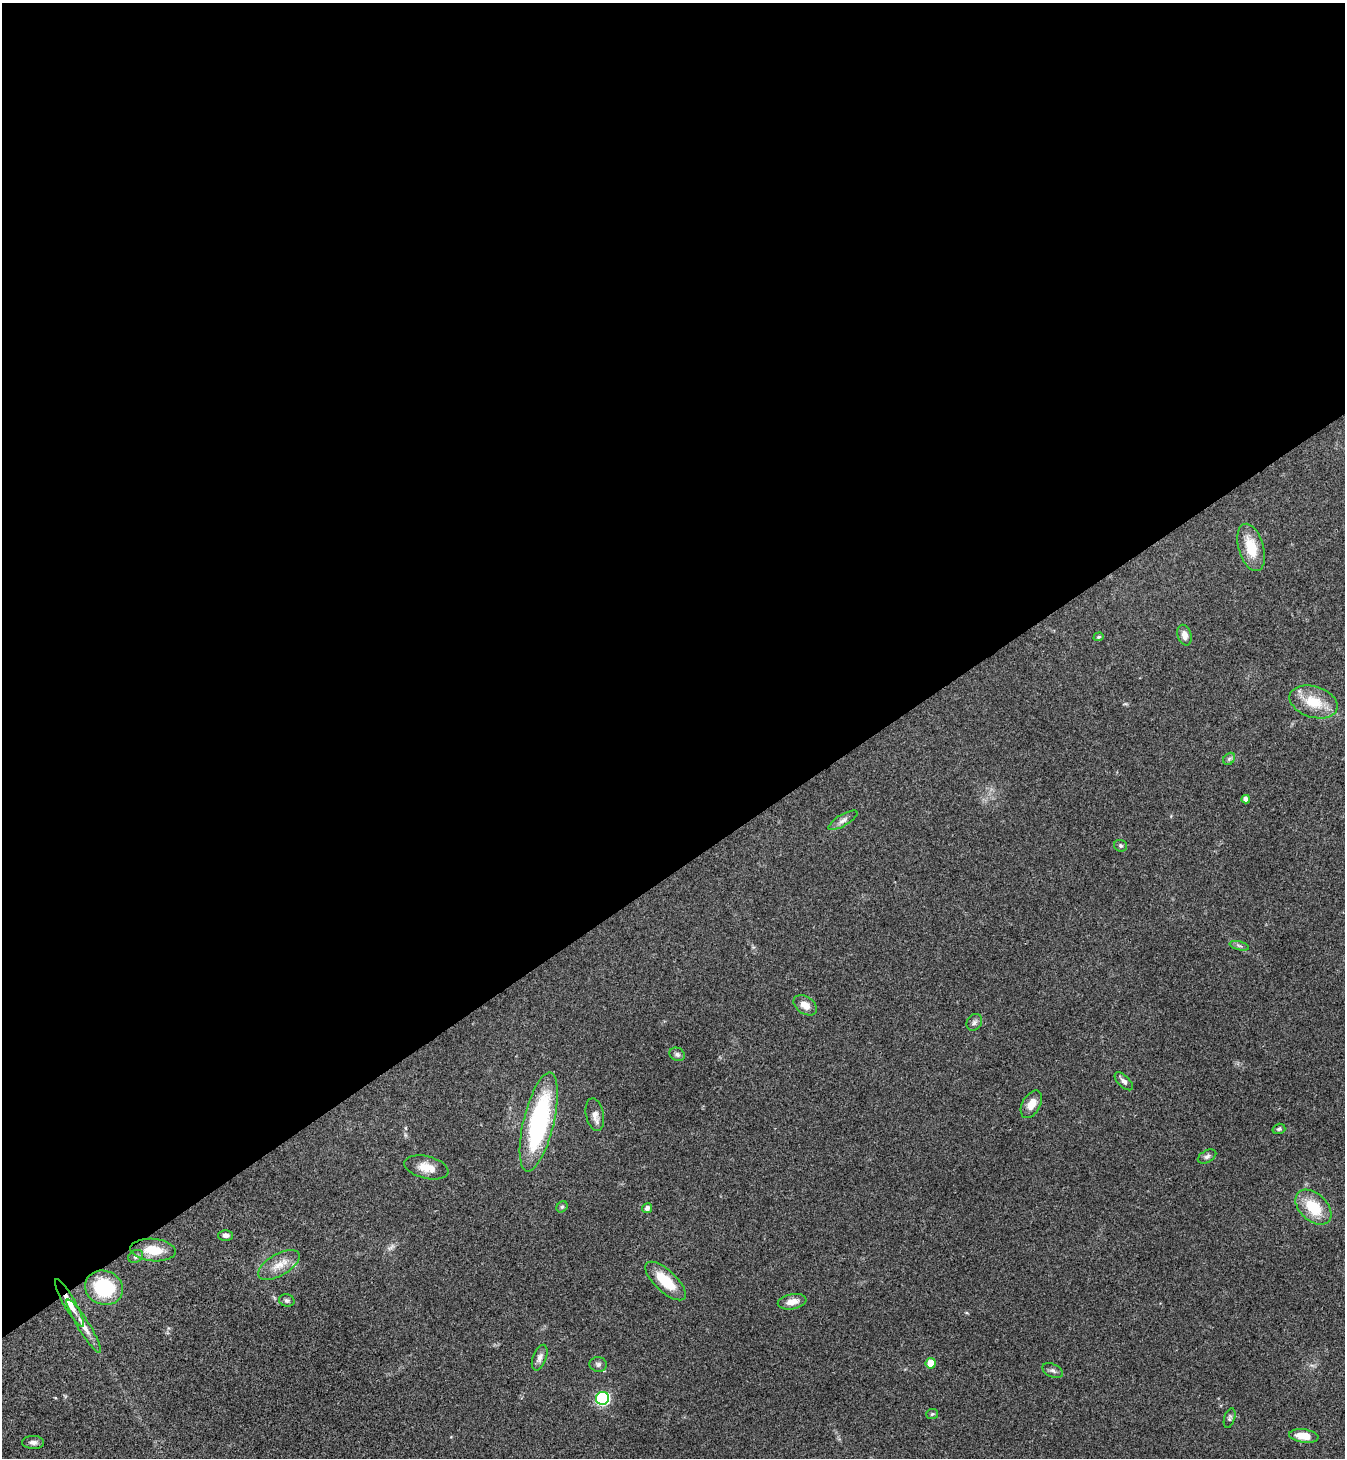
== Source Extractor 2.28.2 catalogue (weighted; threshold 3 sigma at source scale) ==
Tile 2 of 4 x 4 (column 2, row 1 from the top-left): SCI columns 1639-2981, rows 4372-5827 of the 5825 x 5833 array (HDU 1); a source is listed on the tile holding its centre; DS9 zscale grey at full resolution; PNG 1347 x 1460 px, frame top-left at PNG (2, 3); each listed source drawn as its Kron ellipse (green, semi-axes under 4 px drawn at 4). Shown black and unused: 60% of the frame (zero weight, under 3 of 4 exposures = <1% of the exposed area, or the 3 px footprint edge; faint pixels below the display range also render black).
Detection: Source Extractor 2.28.2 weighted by HDU 2 'WHT'; one run over the whole footprint, this tile lists its part. Background 0.062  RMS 0.0053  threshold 0.024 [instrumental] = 3 sigma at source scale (4.5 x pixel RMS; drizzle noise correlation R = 1.50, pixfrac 1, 0.05/0.05 arcsec/px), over >= 5 px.
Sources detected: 42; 1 too faint to see at this stretch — neither listed nor drawn; the other 41 listed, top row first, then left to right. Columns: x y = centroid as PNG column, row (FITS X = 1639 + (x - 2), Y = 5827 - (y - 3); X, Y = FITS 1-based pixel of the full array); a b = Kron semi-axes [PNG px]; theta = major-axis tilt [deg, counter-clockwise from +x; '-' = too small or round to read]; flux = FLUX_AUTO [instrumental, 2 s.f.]
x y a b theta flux
1251 547 24 12 -73 13
1184 635 10 7 -73 3.2
1099 637 5 4 - 0.62
1314 702 25 15 -18 15
1229 759 7 5 46 1.1
1246 799 4 4 - 2.5
843 820 16 5 30 2.5
1121 846 6 6 - 0.96
1239 946 10 4 -14 1.2
805 1005 13 8 -35 4.8
974 1022 9 7 54 1.6
677 1054 8 6 -28 1.4
1124 1081 11 5 -44 2
1031 1104 15 9 60 5.9
595 1115 16 9 -78 3.5
539 1122 51 15 76 71
1279 1129 6 5 - 1
1207 1156 10 6 27 1.5
426 1167 22 11 -14 8
562 1207 6 5 - 0.87
1313 1207 21 13 -43 17
647 1208 5 4 - 2.2
225 1235 7 5 1 1.9
153 1250 23 11 -5 11
136 1256 8 6 32 1.6
279 1265 23 10 30 7.4
666 1281 26 10 -43 15
104 1288 19 17 -20 33
287 1300 8 6 -14 1.5
792 1302 14 7 10 4.7
69 1303 27 6 -60 6.9
84 1326 31 6 -58 5.3
540 1358 13 7 70 2.6
931 1363 5 5 - 10
598 1364 8 7 - 1.6
1053 1371 11 6 -27 1.7
602 1398 6 6 - 76
932 1414 6 5 - 0.86
1230 1418 10 5 73 1.2
1304 1436 15 6 -8 7.4
33 1442 11 6 -1 2.3
Overlapping masked pixels (flux is a lower limit): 1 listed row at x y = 69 1303